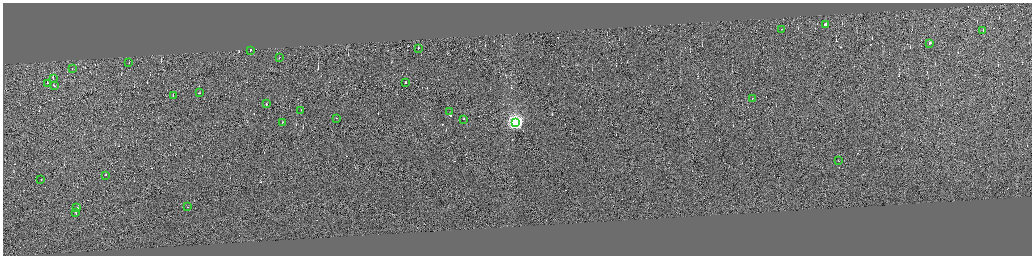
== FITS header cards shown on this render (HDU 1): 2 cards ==
NAXIS1  =                 4117
NAXIS2  =                 1014

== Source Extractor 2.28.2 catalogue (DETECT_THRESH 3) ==
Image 4117 x 1014 px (HDU 1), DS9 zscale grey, zoomed out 1/4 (1 PNG px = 4 x 4 image px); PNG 1034 x 258 px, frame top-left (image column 4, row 1011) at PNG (3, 3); each listed source drawn as its Kron ellipse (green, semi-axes under 4 px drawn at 4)
Background -0.00849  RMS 3.9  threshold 11.6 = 3 sigma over >= 5 px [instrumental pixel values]
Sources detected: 464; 435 cannot appear on this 1/4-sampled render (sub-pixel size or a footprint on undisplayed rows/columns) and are neither listed nor drawn; the other 29 listed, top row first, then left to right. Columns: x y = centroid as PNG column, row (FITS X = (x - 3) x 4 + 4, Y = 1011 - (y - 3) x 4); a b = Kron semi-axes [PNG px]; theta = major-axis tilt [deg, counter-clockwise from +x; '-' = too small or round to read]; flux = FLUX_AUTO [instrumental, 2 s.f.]
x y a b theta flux
825 25 3 1 - 16000
781 29 2 1 - 13000
982 31 2 1 - 11000
929 43 2 1 - 36000
418 48 2 1 - 12000
250 50 2 1 - 12000
279 57 2 1 - 21000
129 62 2 1 - 13000
72 68 2 1 - 16000
53 78 2 1 - 26000
405 82 2 1 - 37000
47 83 2 1 - 7800
54 86 2 1 - 13000
199 93 2 1 - 21000
173 95 2 1 - 17000
752 98 2 1 - 14000
266 104 2 1 - 270000
301 110 2 1 - 8000
449 111 4 1 - 1100
336 118 2 1 - 12000
463 119 2 1 - 17000
282 122 2 1 - 13000
515 122 4 4 - 620000
838 160 2 1 - 4800
105 175 2 1 - 9000
41 179 2 1 - 14000
187 207 2 1 - 19000
76 208 2 1 - 32000
76 212 2 1 - 41000
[435 sub-pixel or undisplayed-footprint detections neither listed nor drawn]